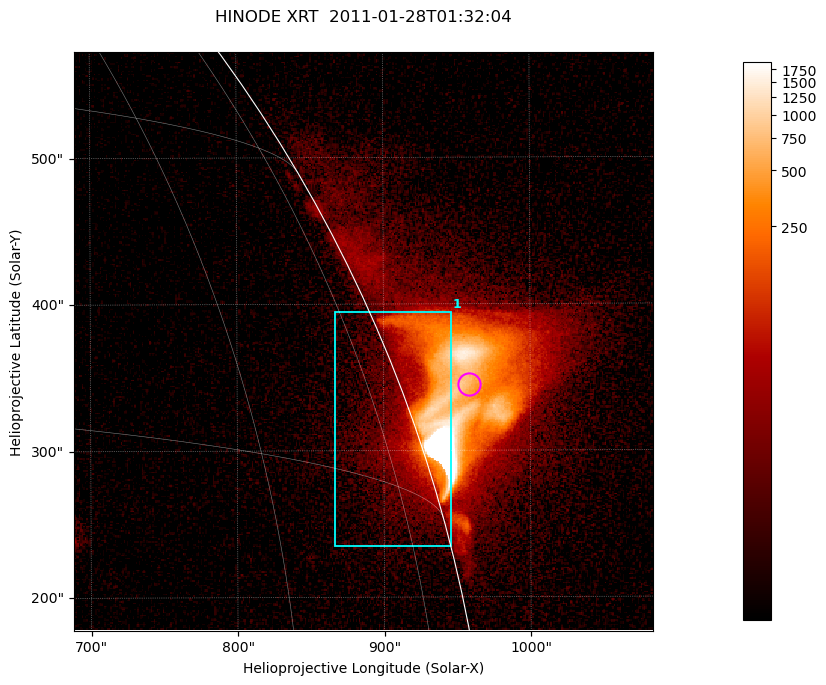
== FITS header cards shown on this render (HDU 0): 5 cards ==
TELESCOP= 'HINODE  '           /
INSTRUME= 'XRT     '           /
DATE_OBS= '2011-01-28T01:32:04.998' /
CTYPE1  = 'Solar-X '           /
CTYPE2  = 'Solar-Y '           /

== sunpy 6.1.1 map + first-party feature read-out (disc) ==
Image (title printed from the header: HINODE XRT  2011-01-28T01:32:04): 384 x 384 px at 1.03 arcsec/px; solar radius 974 arcsec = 947 px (partial field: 2.7% of the solar disc is inside the frame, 51% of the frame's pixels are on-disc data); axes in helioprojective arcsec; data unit not stated in the header (colour bar unlabelled)
Orientation: roll -0.229 deg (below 1 deg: not rotated)
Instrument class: DISC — disc imager (sunpy class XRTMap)
Bright regions (active regions / flare kernels): reference = the on-disc median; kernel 3 px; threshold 5 sigma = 4.94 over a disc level ~0.667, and >= 1.15x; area >= 147 px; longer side >= 5 px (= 5.1 arcsec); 1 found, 1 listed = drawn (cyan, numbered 1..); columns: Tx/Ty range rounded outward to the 5 arcsec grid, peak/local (2 s.f.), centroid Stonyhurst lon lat
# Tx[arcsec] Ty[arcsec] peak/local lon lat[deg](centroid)
1 865..950 235..395 960 +76 +17
Off-limb structures (1.02-1.3 R_sun): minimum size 73 px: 1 found; the strongest spans PA ~285..295 deg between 1.02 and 1.15 R_sun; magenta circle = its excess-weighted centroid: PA ~290 deg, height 1.05 R_sun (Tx ~960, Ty ~345 arcsec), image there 110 x the reference